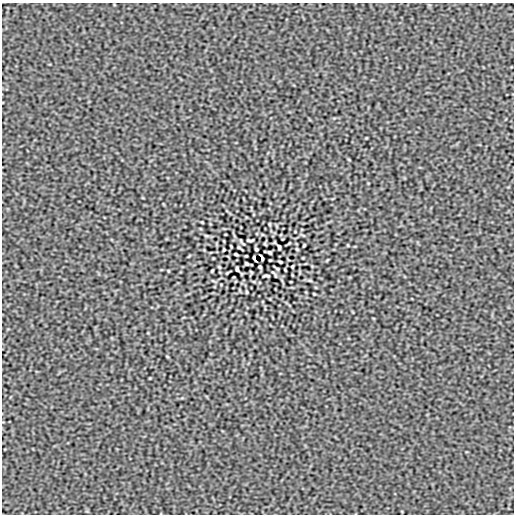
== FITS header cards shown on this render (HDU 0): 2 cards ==
NAXIS1  =                  512
NAXIS2  =                  512

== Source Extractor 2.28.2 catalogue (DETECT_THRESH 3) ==
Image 512 x 512 px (HDU 0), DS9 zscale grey, 1 PNG px = 1 image px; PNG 516 x 516 px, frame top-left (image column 1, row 512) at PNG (2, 3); no overlay
Background 1.05e-07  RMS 9.8e-05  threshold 2.94e-04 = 3 sigma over >= 5 px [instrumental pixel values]
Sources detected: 28; all 28 listed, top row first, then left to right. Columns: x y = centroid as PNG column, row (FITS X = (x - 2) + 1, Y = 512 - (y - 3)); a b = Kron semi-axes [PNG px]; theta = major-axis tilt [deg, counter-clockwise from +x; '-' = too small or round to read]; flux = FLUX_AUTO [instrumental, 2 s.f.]
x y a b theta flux
349 160 4 2 - 0.0048
202 222 3 2 - 0.0048
269 224 4 2 - 0.006
206 236 5 3 - 0.0057
250 240 8 3 3 0.0072
304 245 3 2 - 0.0064
239 247 3 2 - 0.0057
279 247 5 3 - 0.011
256 249 3 3 - 0.0081
224 250 3 2 - 0.0059
270 252 4 3 - 0.0086
236 254 4 2 - 0.0083
246 256 3 2 - 0.0045
254 258 6 2 -67 0.01
262 258 6 2 -67 0.01
280 262 4 2 - 0.0082
246 264 4 3 - 0.0087
292 266 3 2 - 0.0058
219 267 4 3 - 0.0062
260 267 3 3 - 0.0081
237 269 5 3 - 0.011
212 271 3 2 - 0.0065
227 273 3 2 - 0.0048
266 276 8 3 3 0.0074
310 280 6 3 -19 0.0068
247 292 4 3 - 0.006
314 294 3 2 - 0.0048
167 356 4 2 - 0.0048